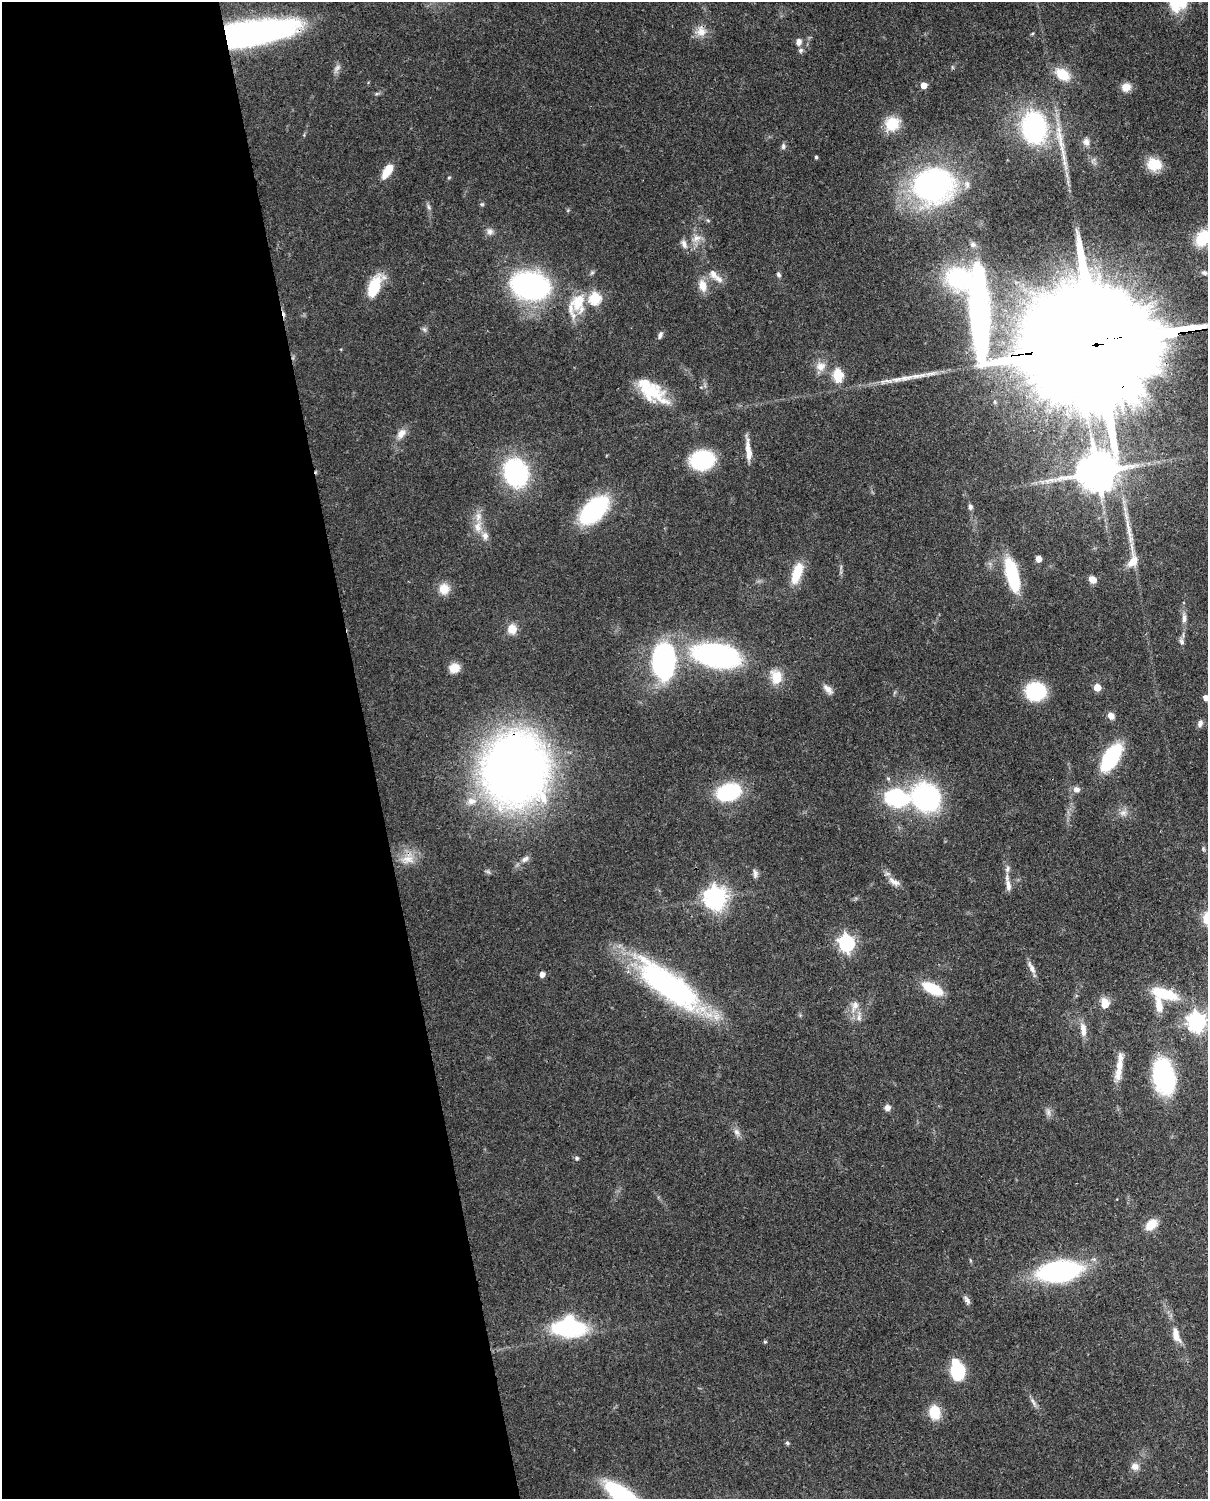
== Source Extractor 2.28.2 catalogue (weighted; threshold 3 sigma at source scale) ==
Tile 5 of 4 x 3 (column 1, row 2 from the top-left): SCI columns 90-1295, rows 1652-3148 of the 5000 x 4911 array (HDU 1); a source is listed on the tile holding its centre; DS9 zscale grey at full resolution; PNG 1210 x 1501 px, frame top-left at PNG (2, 2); no overlay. Shown black and unused: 31% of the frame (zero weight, under 3 of 4 exposures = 7% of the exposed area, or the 3 px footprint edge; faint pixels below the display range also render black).
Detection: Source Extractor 2.28.2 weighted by HDU 2 'WHT'; one run over the whole footprint, this tile lists its part. Background 0.0986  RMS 0.0041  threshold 0.0184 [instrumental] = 3 sigma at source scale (4.5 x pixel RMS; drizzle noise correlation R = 1.50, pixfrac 1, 0.05/0.05 arcsec/px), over >= 5 px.
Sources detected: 127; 1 inside a brighter object's white glare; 1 cosmic-ray / hot-pixel residue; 1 long thin detection or spike segment (spike, bleed or trail) — not listed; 12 inside a brighter listed object's ellipse — not listed separately; the other 112 listed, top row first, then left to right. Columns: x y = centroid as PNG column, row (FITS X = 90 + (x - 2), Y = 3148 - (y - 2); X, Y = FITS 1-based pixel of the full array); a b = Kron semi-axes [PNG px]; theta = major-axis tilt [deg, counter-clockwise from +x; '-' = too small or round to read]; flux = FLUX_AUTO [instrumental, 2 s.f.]
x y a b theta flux
701 31 15 14 - 4.8
240 36 77 19 9 190
799 42 9 7 79 2
801 50 7 7 - 1.1
337 68 14 6 52 1.7
1063 74 18 12 -33 9.4
924 85 5 5 - 5
1126 87 10 9 - 4.1
377 93 7 4 20 0.65
892 124 18 16 33 11
1034 127 23 18 -89 81
1086 142 10 8 -76 2.3
783 146 9 6 82 1.1
816 157 4 4 - 0.57
1154 164 17 14 -13 8.3
387 171 16 7 57 8
449 178 4 4 - 0.45
932 185 38 32 5 110
482 204 5 5 - 0.62
429 207 9 5 -69 1.1
490 231 10 8 -78 2
696 238 15 9 22 3.8
1203 238 17 12 58 18
973 244 9 7 -28 1.6
592 273 7 5 43 0.79
1204 273 8 6 -16 1.2
713 274 14 9 -67 3.1
779 275 7 5 -47 0.89
530 286 37 26 -11 82
703 286 16 10 -75 5.2
374 288 26 11 66 16
595 298 6 6 - 40
577 304 27 14 -80 10
424 329 6 5 - 0.9
660 335 10 6 66 1.4
1102 343 108 27 6 38000
821 366 14 12 18 4.1
838 375 6 5 - 26
651 391 37 18 -29 18
401 434 16 9 53 3.6
748 449 24 6 -88 4.4
702 460 16 13 7 49
1097 472 12 11 - 1400
516 473 24 19 -72 59
970 507 7 5 -86 1.3
594 510 23 13 45 64
478 527 17 11 87 5
1129 532 22 7 -81 4.6
1038 559 5 4 - 3.8
1133 561 17 10 56 5.5
797 573 22 9 71 12
1012 574 31 9 -76 39
1092 580 9 7 -39 2.9
444 589 14 13 - 5.3
1184 618 17 6 -88 2.5
512 629 12 11 - 4.5
1182 642 9 6 -65 1.3
717 655 35 18 -9 110
664 661 34 20 -87 77
454 668 10 9 - 6.1
776 677 16 12 -76 8.1
1097 687 5 5 - 7.7
828 689 16 7 -40 2.5
1036 691 15 13 2 35
1206 698 5 5 - 3.1
1111 716 9 8 - 2.3
1200 723 9 7 68 1.5
1111 758 20 10 58 53
515 769 51 48 74 420
1076 789 9 7 -18 1.9
729 792 24 16 15 32
897 797 25 17 -12 39
926 797 22 20 -37 79
472 801 14 10 3 4.6
1123 813 10 6 9 2
1203 849 6 4 -72 0.61
408 859 21 13 8 6.3
525 859 11 7 30 2
755 874 12 6 -85 1.4
894 882 19 8 -33 3.1
1008 885 18 6 -85 2.9
715 898 8 7 - 320
846 943 7 6 - 130
1031 968 19 6 -63 2.6
542 974 5 5 - 2.6
668 985 82 26 -36 96
932 988 19 9 -28 17
1164 994 30 11 -16 17
1105 1003 15 11 -80 4.2
1159 1005 21 8 -80 6.1
855 1006 17 9 71 3.9
1197 1022 7 7 - 210
1083 1029 19 8 -82 4
1118 1073 25 9 80 5.6
1164 1076 35 19 -80 51
887 1107 7 7 - 2.2
1048 1112 11 6 -75 1.7
737 1132 12 7 -57 2
577 1158 6 6 - 0.81
1151 1225 12 8 42 8
1059 1271 34 16 8 91
967 1300 12 6 -59 1.5
569 1328 30 17 -2 53
1176 1335 22 9 -73 5.1
765 1342 5 4 - 0.54
955 1361 6 6 - 5.7
958 1371 11 9 78 32
1034 1402 15 5 -62 1.7
934 1412 14 11 -82 10
787 1443 5 4 - 0.87
1135 1467 12 9 -22 2.7
624 1497 34 11 -38 87
Overlapping masked pixels (flux is a lower limit): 5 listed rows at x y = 701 31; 240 36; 1102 343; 515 769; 668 985
Isophote crosses this tile's border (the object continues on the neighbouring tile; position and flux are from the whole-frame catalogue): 5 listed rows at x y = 1203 238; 1102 343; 1206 698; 1197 1022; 624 1497